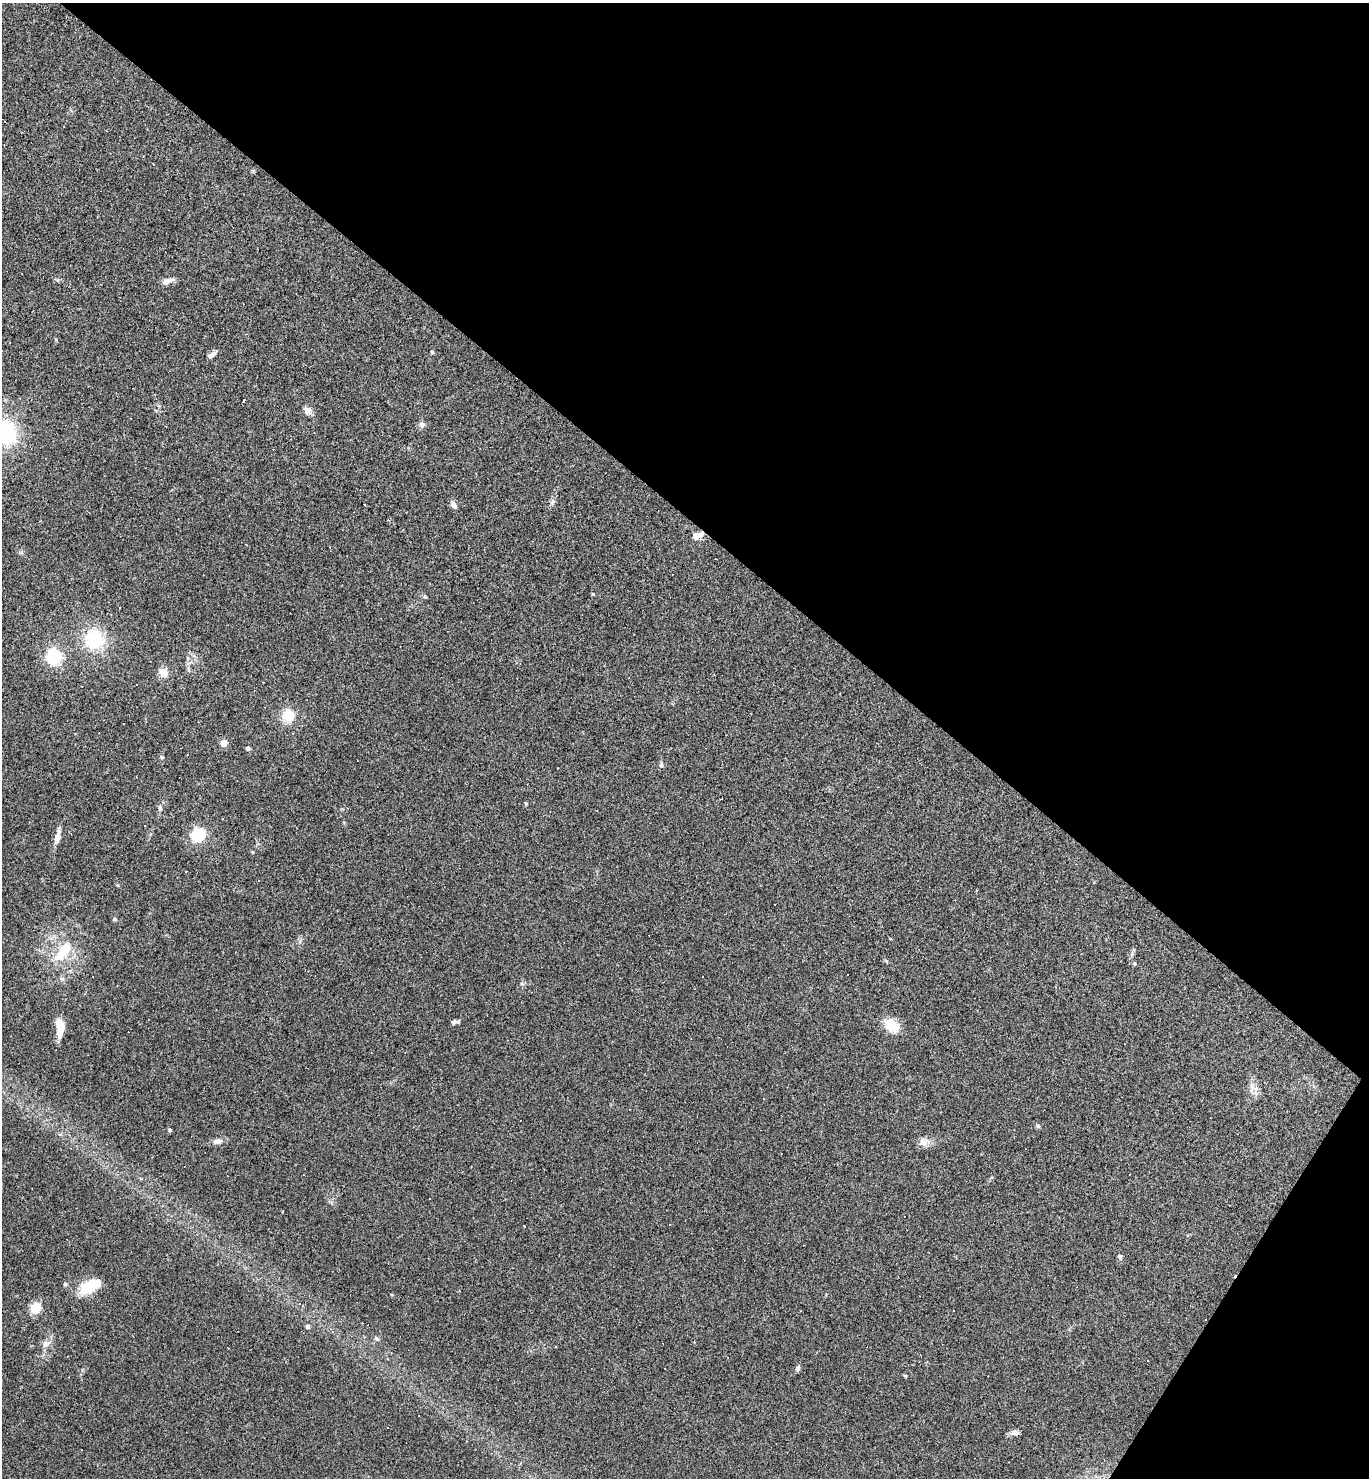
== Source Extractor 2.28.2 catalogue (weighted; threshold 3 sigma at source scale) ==
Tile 8 of 4 x 4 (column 4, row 2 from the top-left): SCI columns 4251-5617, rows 2951-4426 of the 5906 x 5901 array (HDU 1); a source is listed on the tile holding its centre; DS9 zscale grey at full resolution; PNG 1371 x 1480 px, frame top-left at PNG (2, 3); no overlay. Shown black and unused: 38% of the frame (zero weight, under 3 of 4 exposures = <1% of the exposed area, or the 3 px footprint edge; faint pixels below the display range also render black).
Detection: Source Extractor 2.28.2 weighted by HDU 2 'WHT'; one run over the whole footprint, this tile lists its part. Background 0.0579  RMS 0.0069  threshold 0.0309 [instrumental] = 3 sigma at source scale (4.5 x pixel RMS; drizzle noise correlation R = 1.50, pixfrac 1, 0.05/0.05 arcsec/px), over >= 5 px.
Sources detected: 95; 2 inside a brighter object's white glare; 40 cosmic-ray / hot-pixel residue — not listed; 1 inside a brighter listed object's ellipse — not listed separately; the other 52 listed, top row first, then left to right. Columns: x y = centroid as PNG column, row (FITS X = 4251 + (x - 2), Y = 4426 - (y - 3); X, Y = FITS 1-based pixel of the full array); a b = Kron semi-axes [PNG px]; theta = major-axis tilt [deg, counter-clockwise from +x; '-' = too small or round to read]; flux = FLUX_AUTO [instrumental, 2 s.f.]
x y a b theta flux
167 281 14 7 20 4.6
432 352 5 4 - 0.98
211 356 15 6 36 2.5
244 400 3 2 - 0.9
307 411 10 8 -54 4.1
422 424 9 7 -4 2.2
7 432 22 17 -73 57
552 502 9 6 64 2
454 505 10 6 -56 2.9
697 536 12 7 15 6.1
21 553 7 4 18 1.1
593 594 4 4 - 0.69
425 596 6 4 -68 0.92
94 639 18 18 - 40
54 657 18 17 - 26
164 673 10 10 - 6.6
288 715 12 11 - 15
223 743 6 5 - 9.3
248 748 5 5 - 1.4
162 757 5 5 - 0.96
661 765 7 6 - 1.5
136 777 2 2 - 0.39
526 803 6 4 73 0.71
160 807 10 5 -82 1.9
198 835 6 6 - 140
58 836 21 7 79 5.7
775 904 2 2 - 0.52
115 919 6 5 - 0.96
63 952 32 15 54 23
1135 963 5 5 - 0.99
454 1022 8 6 32 1.8
891 1025 13 10 -37 19
61 1028 20 9 -67 9.1
1252 1089 19 5 86 4.3
1038 1126 6 5 - 1.1
170 1130 4 4 - 1.2
217 1141 13 8 15 3.7
924 1142 16 11 2 5
669 1224 3 2 - 1
524 1226 3 2 - 0.63
1120 1256 7 6 - 1.5
65 1284 6 5 - 1
88 1287 26 16 29 16
299 1304 4 4 - 1.3
36 1308 14 12 45 9.3
1205 1320 3 3 - 2.5
308 1327 5 5 - 1.6
376 1339 7 6 - 1.6
45 1344 10 9 - 3.9
798 1368 9 5 76 1.4
905 1376 6 4 -2 0.7
1015 1432 11 7 4 2.7
Overlapping masked pixels (flux is a lower limit): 2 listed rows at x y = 697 536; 1205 1320
Isophote crosses this tile's border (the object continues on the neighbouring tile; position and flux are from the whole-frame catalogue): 1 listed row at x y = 7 432